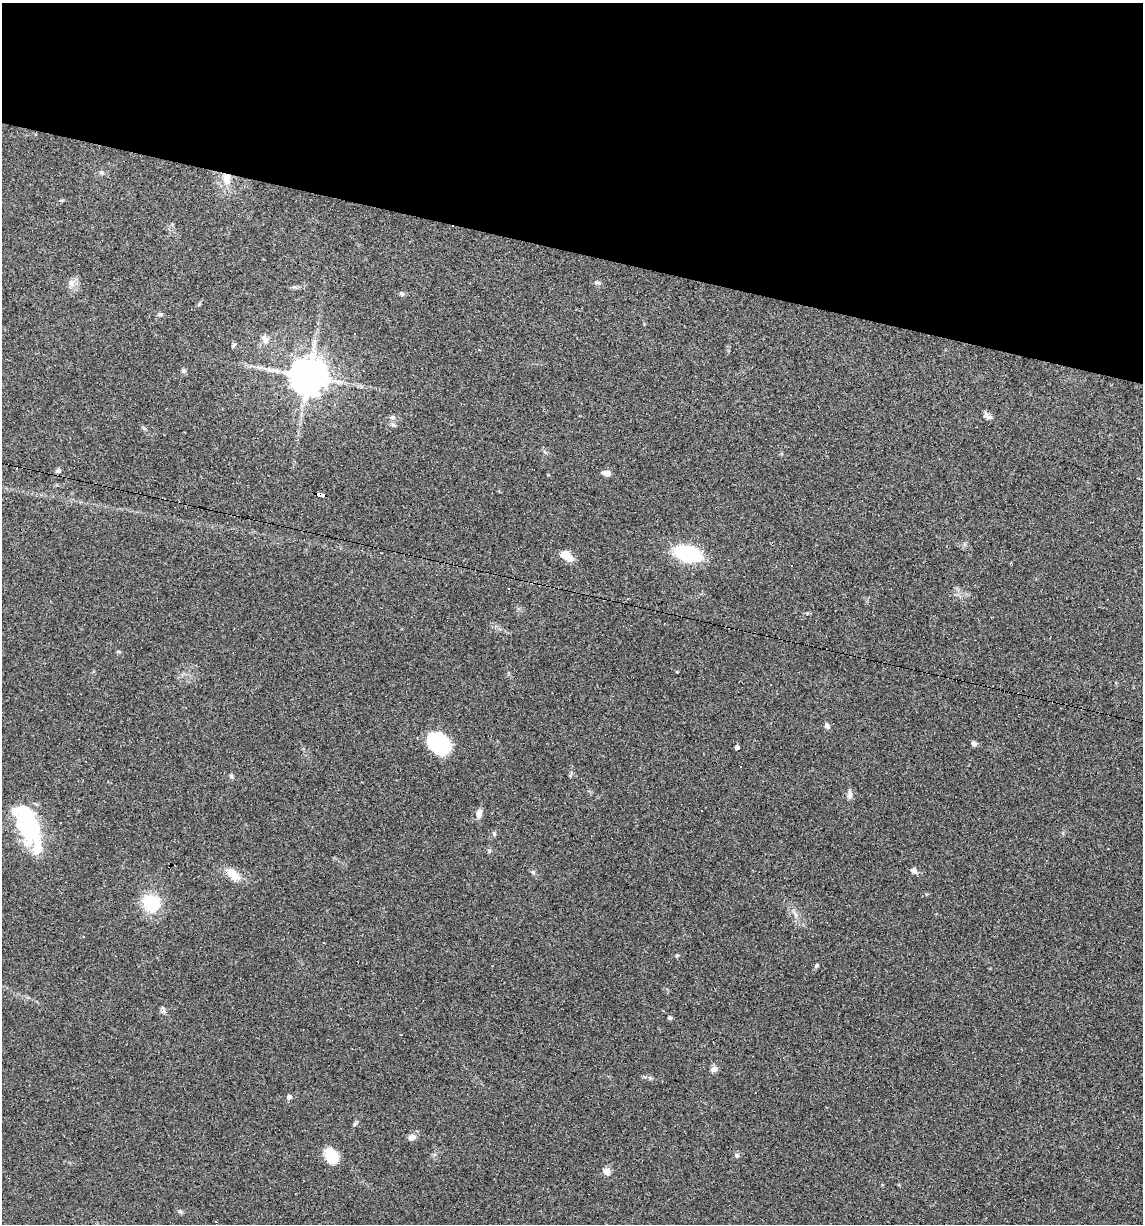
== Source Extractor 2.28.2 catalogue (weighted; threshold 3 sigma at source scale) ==
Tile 2 of 4 x 4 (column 2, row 1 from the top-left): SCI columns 1254-2394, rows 3666-4887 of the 4907 x 4887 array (HDU 1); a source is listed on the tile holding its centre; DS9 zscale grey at full resolution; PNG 1145 x 1226 px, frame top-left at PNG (2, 3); no overlay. Shown black and unused: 21% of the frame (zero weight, under 3 of 4 exposures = <1% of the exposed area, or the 3 px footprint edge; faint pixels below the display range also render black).
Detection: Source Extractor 2.28.2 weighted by HDU 2 'WHT'; one run over the whole footprint, this tile lists its part. Background 0.0582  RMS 0.0049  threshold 0.022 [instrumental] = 3 sigma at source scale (4.5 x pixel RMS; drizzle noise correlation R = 1.50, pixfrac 1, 0.05/0.05 arcsec/px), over >= 5 px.
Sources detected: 51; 5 cosmic-ray / hot-pixel residue — not listed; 3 inside a brighter listed object's ellipse — not listed separately; the other 43 listed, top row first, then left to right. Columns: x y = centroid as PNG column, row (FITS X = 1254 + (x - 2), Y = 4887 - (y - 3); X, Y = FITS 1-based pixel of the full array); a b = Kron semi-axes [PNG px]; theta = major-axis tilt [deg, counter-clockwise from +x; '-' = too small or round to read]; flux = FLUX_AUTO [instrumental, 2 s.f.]
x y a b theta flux
227 179 16 10 -88 6.1
71 283 11 6 -75 2.3
597 283 10 4 -9 0.88
402 294 7 5 -7 0.88
160 314 7 4 2 1
265 339 14 8 -57 2.6
233 345 6 5 - 0.91
259 367 7 4 -19 1.2
183 371 7 6 - 1.1
333 374 6 5 - 1.3
309 376 12 11 - 980
988 416 12 5 -19 1.7
392 417 7 6 - 1.3
393 424 8 5 -37 1.1
58 471 6 5 - 1.2
607 473 6 4 -13 5.3
320 494 8 4 -12 61
687 553 20 11 -14 52
566 556 17 8 -31 5.6
827 726 8 6 -65 1.4
439 743 25 19 -39 26
974 743 7 5 -36 1.5
737 747 4 4 - 1.3
231 776 6 4 -47 0.75
850 795 11 7 83 1.8
479 814 10 7 83 2.6
27 829 39 25 -34 29
489 851 5 5 - 0.72
914 871 9 6 -31 1.8
233 874 19 10 -46 7.2
151 903 17 15 -38 21
795 914 9 4 -71 1.4
324 943 2 2 - 0.38
677 955 5 4 - 0.58
816 966 6 5 - 0.79
670 1018 6 5 - 0.85
714 1069 8 7 - 1.8
289 1097 6 5 - 1.3
355 1124 6 5 - 0.79
412 1137 9 7 11 2.4
737 1155 7 6 - 1.1
332 1156 16 11 -57 11
607 1171 9 8 - 2.5
Overlapping masked pixels (flux is a lower limit): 2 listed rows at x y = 227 179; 320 494
Unlisted compact peaks at least as high as the median listed source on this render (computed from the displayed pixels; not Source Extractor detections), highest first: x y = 533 872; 180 1211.